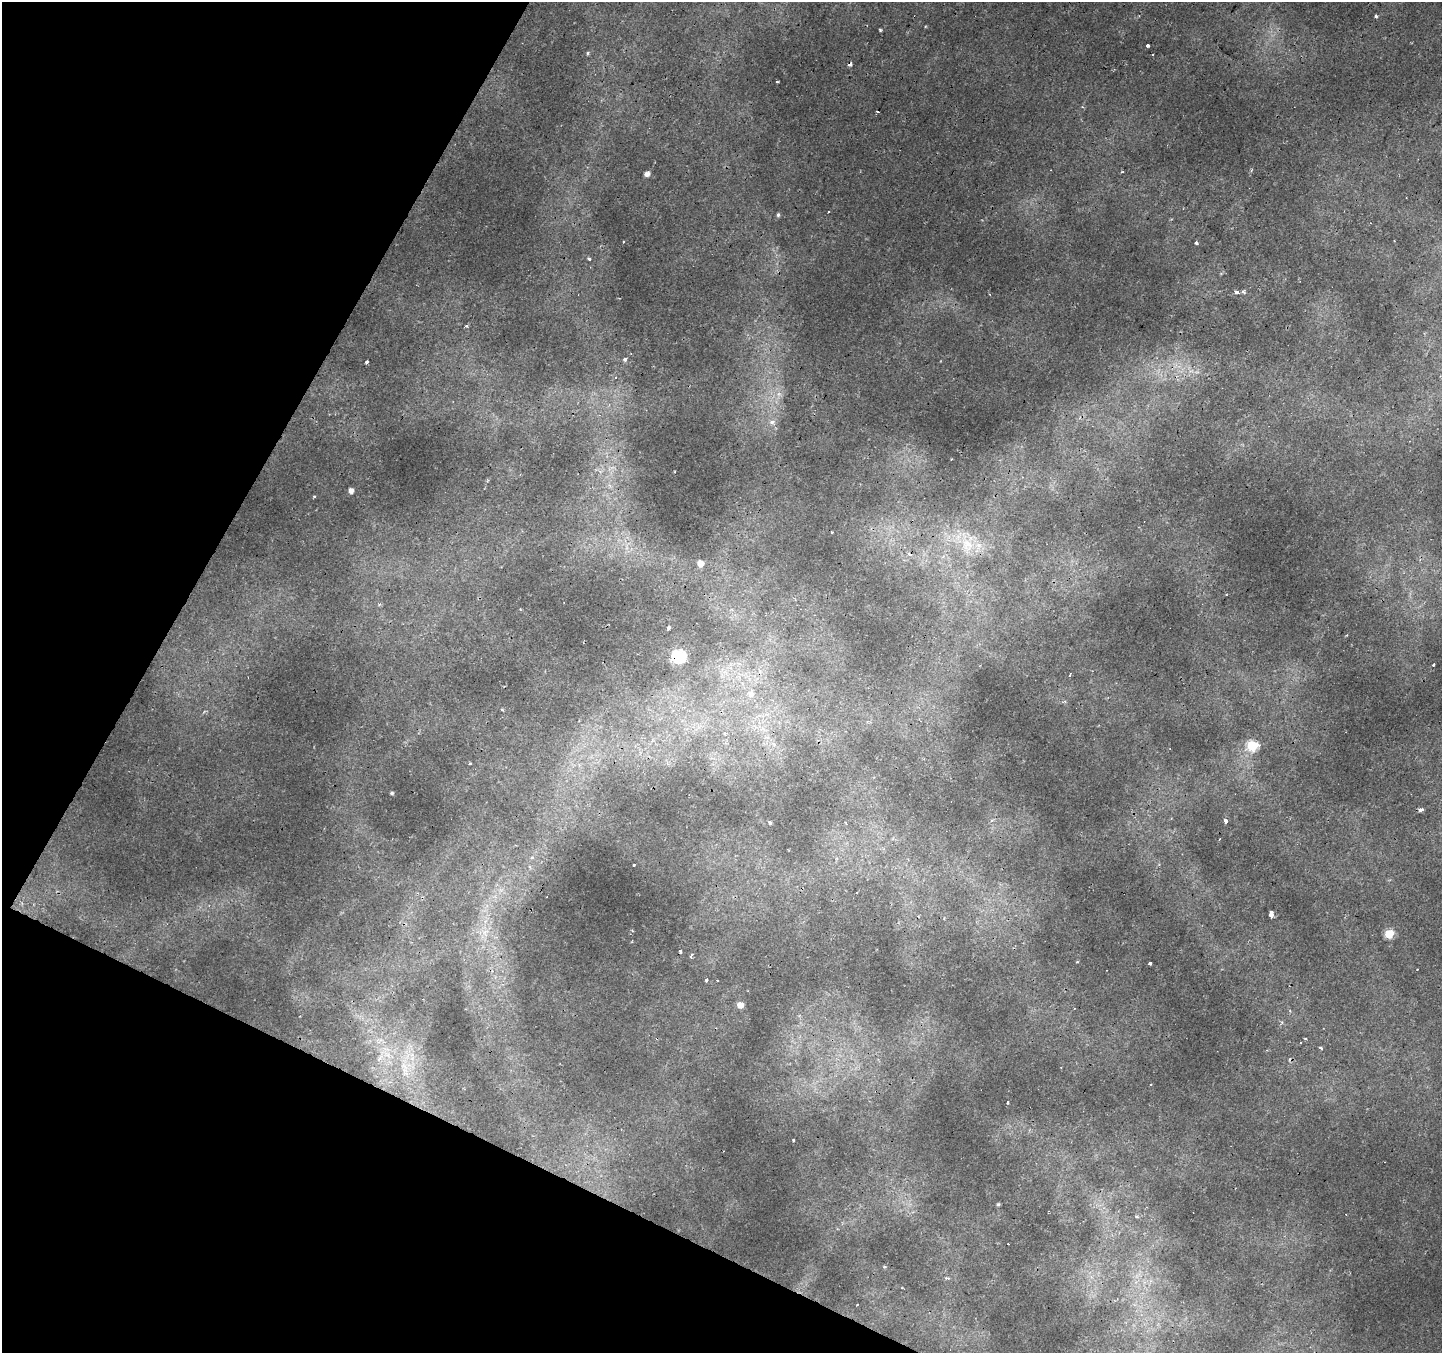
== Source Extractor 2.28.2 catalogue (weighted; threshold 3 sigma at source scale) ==
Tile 9 of 4 x 4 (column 1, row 3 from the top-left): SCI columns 6-1445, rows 1615-2965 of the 5767 x 5863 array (HDU 1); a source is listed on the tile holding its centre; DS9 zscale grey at full resolution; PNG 1444 x 1355 px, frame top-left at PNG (2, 2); no overlay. Shown black and unused: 23% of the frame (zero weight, under 2 of 3 exposures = <1% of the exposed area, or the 3 px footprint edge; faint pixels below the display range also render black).
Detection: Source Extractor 2.28.2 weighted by HDU 2 'WHT'; one run over the whole footprint, this tile lists its part. Background 0.00476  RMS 0.0027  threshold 0.0121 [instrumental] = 3 sigma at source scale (4.5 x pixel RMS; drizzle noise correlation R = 1.50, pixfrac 1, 0.0396/0.0396 arcsec/px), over >= 5 px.
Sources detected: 70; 13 cosmic-ray / hot-pixel residue — not listed; the other 57 listed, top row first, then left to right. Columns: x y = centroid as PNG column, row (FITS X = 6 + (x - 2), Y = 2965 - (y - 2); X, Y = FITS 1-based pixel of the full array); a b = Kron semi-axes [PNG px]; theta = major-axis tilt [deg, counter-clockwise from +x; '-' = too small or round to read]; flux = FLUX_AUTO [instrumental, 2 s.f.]
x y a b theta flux
1376 16 3 3 - 0.64
880 30 3 3 - 0.32
1148 45 3 3 - 1.7
587 53 5 4 - 0.53
850 64 4 3 - 1
777 82 3 2 - 0.34
1082 107 4 4 - 0.37
1122 172 4 3 - 0.23
647 174 5 4 - 1.4
778 215 5 4 - 0.46
1196 243 4 3 - 0.57
589 259 3 3 - 1.1
1236 292 5 4 - 1.2
1243 292 4 3 - 0.79
466 326 3 3 - 1.1
625 360 4 4 - 0.85
367 362 3 3 - 0.61
772 422 9 6 9 0.99
351 491 5 4 - 1.5
314 497 3 3 - 0.74
832 532 3 2 - 0.27
967 545 21 18 -74 7.4
700 563 5 5 - 3.3
669 628 4 3 - 1.3
679 656 6 6 - 43
1434 664 3 3 - 2.3
1069 676 3 3 - 2.6
751 694 8 8 - 1.8
1065 701 5 4 - 0.45
1252 746 6 5 - 24
471 763 3 3 - 3
392 793 4 3 - 0.46
1421 810 4 3 - 1
992 821 5 4 - 0.51
1225 821 3 3 - 13
770 823 4 3 - 0.4
1219 839 2 2 - 0.22
532 858 5 4 - 0.67
634 864 3 3 - 1.8
1271 914 3 3 - 12
484 932 9 6 -74 1.6
1389 934 5 5 - 12
691 956 5 3 - 2.3
1150 963 3 3 - 1.2
706 980 3 3 - 4
717 980 2 2 - 0.26
740 1005 5 5 - 2.5
1074 1008 3 2 - 0.41
1301 1043 3 3 - 1.3
1321 1048 4 3 - 0.95
380 1058 12 4 48 1.3
404 1066 14 8 -51 3.3
1008 1102 3 3 - 0.32
793 1140 3 2 - 0.27
998 1204 4 4 - 0.37
1137 1217 5 5 - 0.48
884 1267 4 4 - 0.27
Overlapping masked pixels (flux is a lower limit): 2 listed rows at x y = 850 64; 679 656